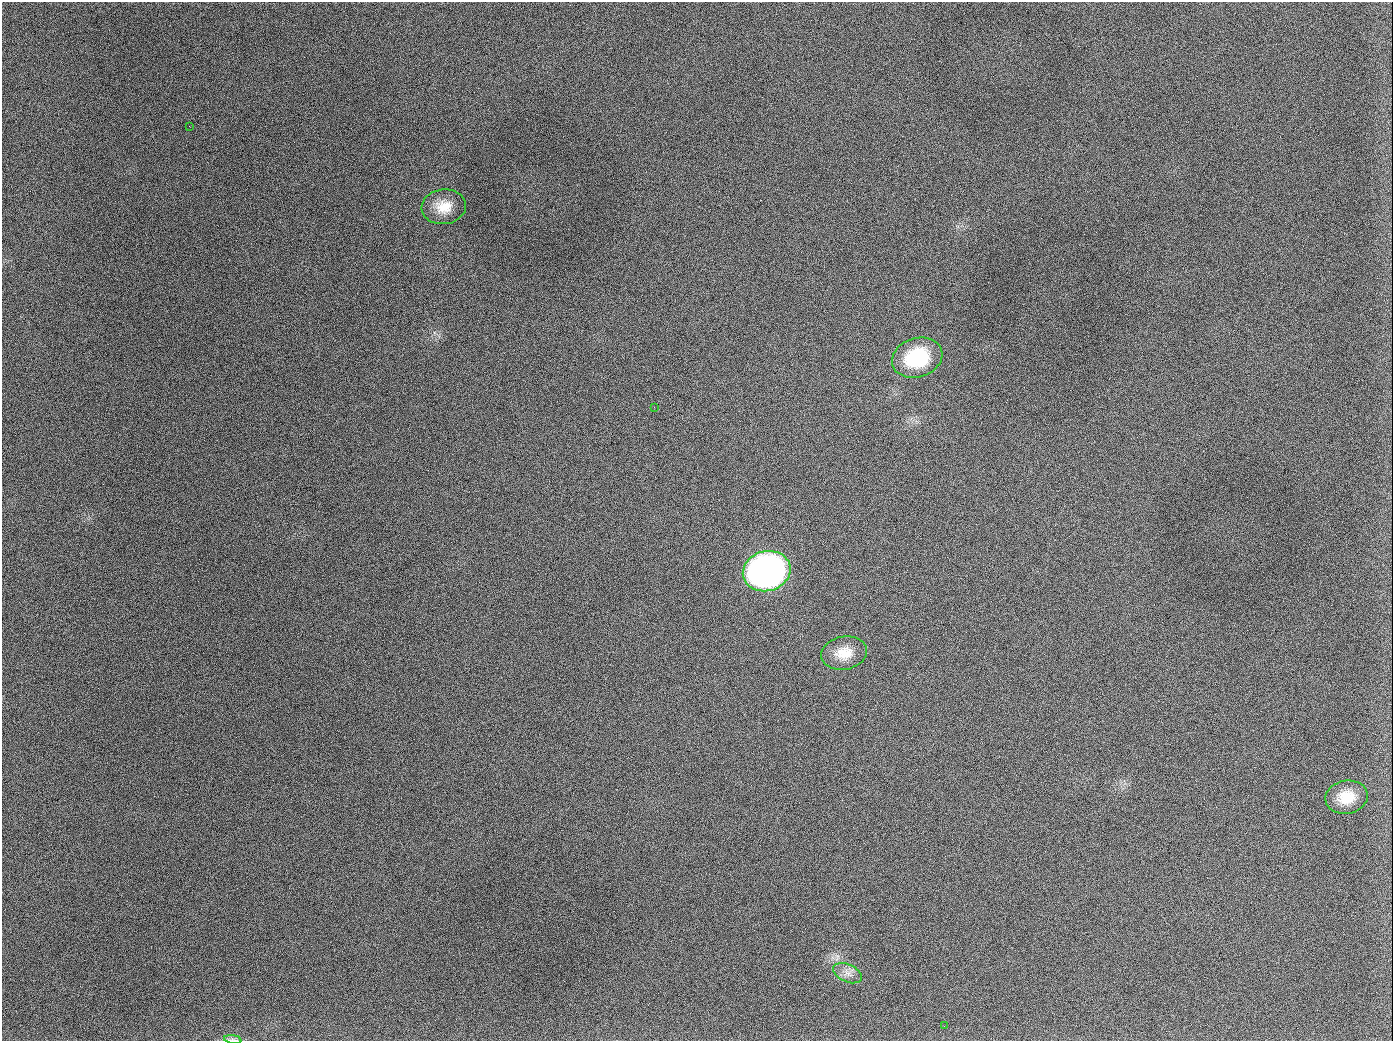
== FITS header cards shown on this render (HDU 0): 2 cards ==
NAXIS1  =                 1391
NAXIS2  =                 1039

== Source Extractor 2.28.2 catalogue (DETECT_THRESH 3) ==
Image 1391 x 1039 px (HDU 0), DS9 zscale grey, 1 PNG px = 1 image px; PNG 1395 x 1043 px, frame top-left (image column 1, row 1039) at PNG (2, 2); each listed source drawn as its Kron ellipse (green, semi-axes under 4 px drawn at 4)
Background 2240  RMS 87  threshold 261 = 3 sigma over >= 5 px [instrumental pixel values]
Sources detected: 10; all 10 listed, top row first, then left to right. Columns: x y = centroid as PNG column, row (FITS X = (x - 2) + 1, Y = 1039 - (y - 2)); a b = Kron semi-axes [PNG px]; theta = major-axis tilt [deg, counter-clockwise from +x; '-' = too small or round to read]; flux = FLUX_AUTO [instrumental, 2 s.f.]
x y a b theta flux
189 126 2 2 - 6.3e+03
444 207 22 17 7 1.3e+05
917 358 26 19 18 3.8e+05
654 407 2 2 - 4.0e+03
767 571 24 20 15 2.8e+06
844 653 23 16 10 1.2e+05
1346 797 21 16 10 1.4e+05
848 973 15 8 -25 4.5e+04
944 1026 3 2 - 4.7e+03
233 1039 9 4 -8 1.5e+04
At the frame edge (FLAGS 8, measured only in part): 1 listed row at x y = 233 1039